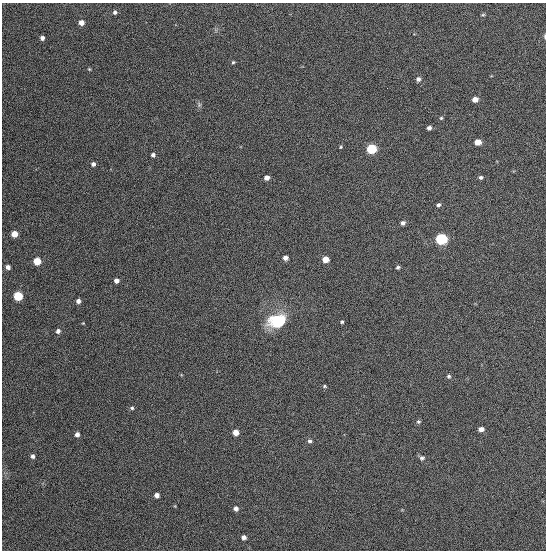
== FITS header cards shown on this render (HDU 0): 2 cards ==
NAXIS1  =                  544
NAXIS2  =                  548

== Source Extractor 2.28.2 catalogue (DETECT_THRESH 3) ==
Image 544 x 548 px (HDU 0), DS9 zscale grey, 1 PNG px = 1 image px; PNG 548 x 552 px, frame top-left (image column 1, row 548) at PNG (2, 3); no overlay
Background 1350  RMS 63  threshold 188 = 3 sigma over >= 5 px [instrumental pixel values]
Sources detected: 48; all 48 listed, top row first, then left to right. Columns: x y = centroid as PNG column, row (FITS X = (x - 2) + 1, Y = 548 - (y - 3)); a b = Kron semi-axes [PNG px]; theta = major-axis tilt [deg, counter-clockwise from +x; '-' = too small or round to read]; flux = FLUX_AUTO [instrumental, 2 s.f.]
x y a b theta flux
115 12 5 5 - 10000
483 15 5 3 - 4900
81 23 5 5 - 30000
545 36 6 3 -89 5400
42 38 4 4 - 15000
233 62 4 4 - 5700
89 69 4 3 - 4000
418 79 5 5 - 14000
475 99 5 4 - 34000
199 105 7 5 -90 9000
441 118 4 4 - 5500
429 128 4 4 - 14000
478 142 5 5 - 52000
341 147 5 4 - 4800
371 149 6 5 - 320000
153 155 4 4 - 13000
93 164 4 4 - 14000
480 177 5 4 - 8900
267 178 4 4 - 25000
438 205 4 4 - 10000
403 223 5 5 - 14000
14 234 5 5 - 58000
441 239 6 5 - 530000
285 258 4 4 - 22000
325 259 5 5 - 51000
37 261 5 5 - 110000
8 267 4 4 - 19000
398 267 4 4 - 7700
116 280 4 4 - 20000
18 296 5 5 - 230000
78 301 4 4 - 18000
277 321 19 13 11 180000
342 322 4 3 - 6000
83 323 3 3 - 3100
58 331 5 5 - 14000
449 376 5 5 - 7800
324 386 5 4 - 5500
132 408 5 4 - 8000
418 422 6 5 - 7300
481 429 5 4 - 18000
236 432 5 5 - 36000
77 434 4 4 - 17000
310 441 5 5 - 10000
33 456 5 4 - 11000
422 458 6 6 - 11000
157 495 5 4 - 19000
236 508 5 5 - 15000
244 537 4 4 - 14000
At the frame edge (FLAGS 8, measured only in part): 1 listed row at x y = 545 36